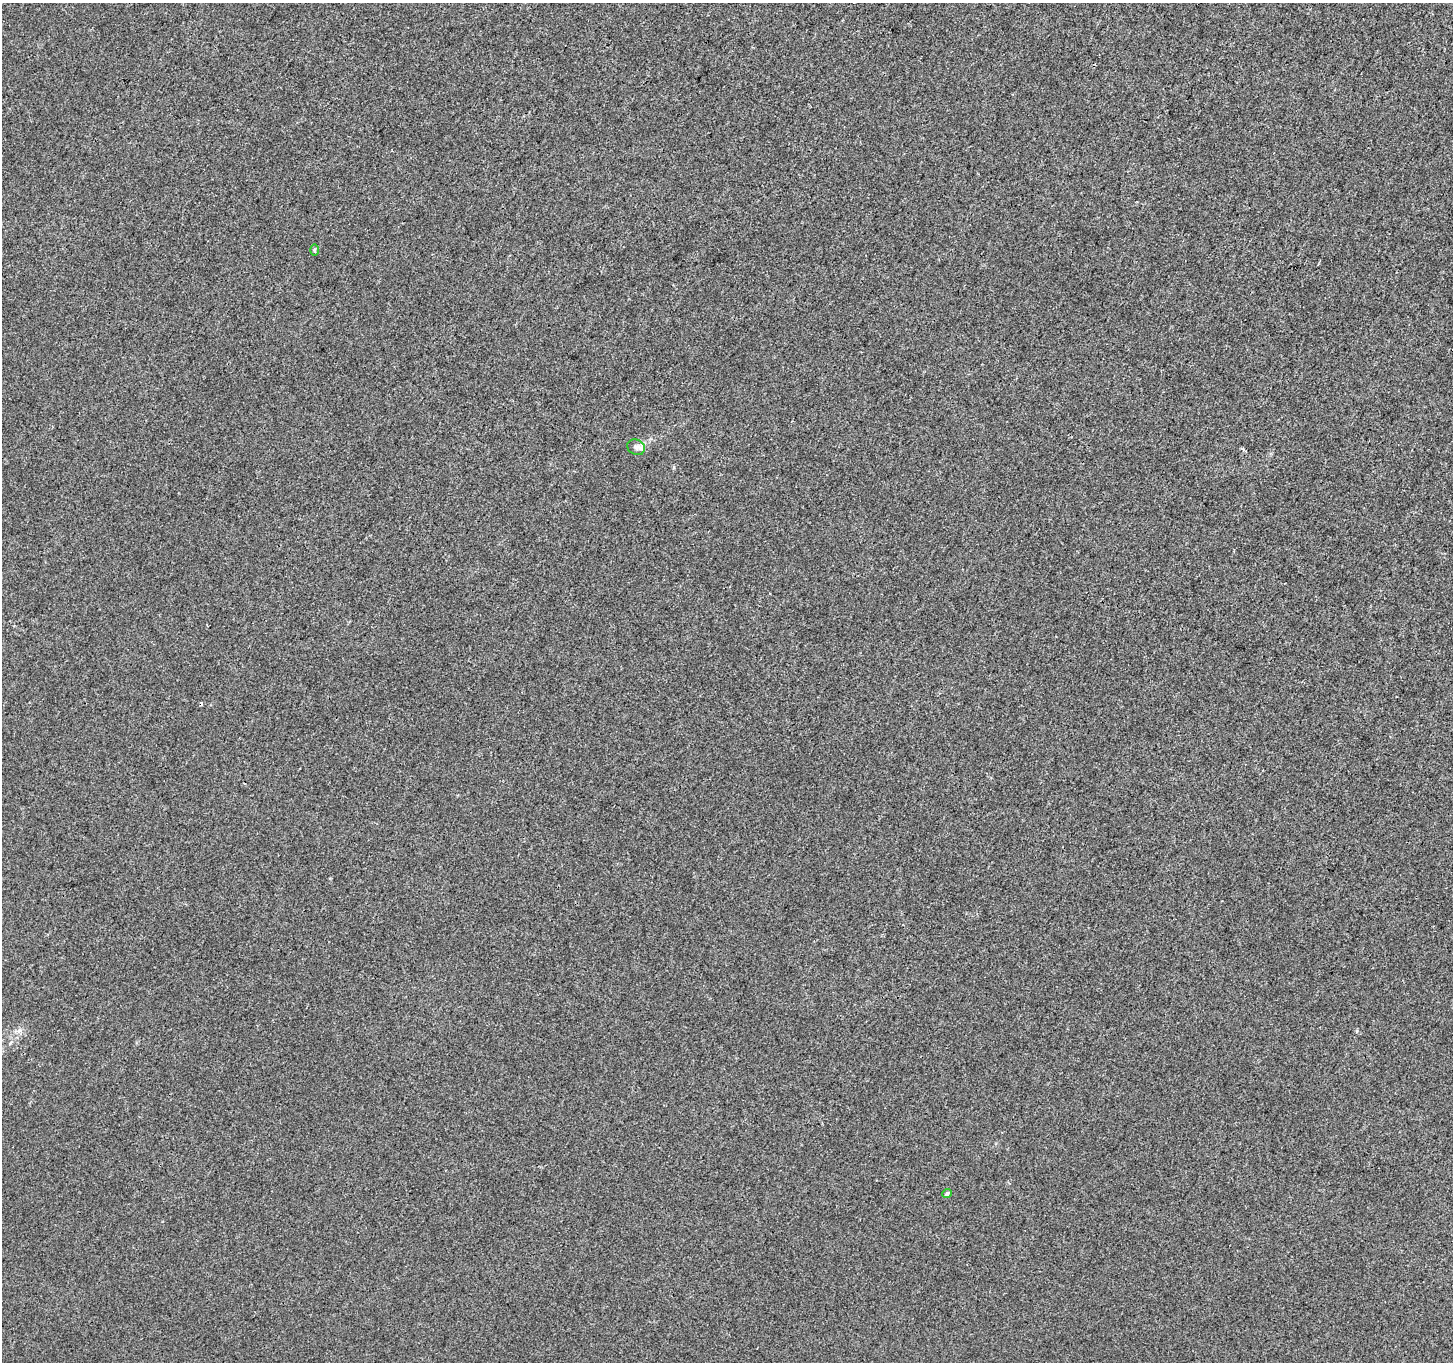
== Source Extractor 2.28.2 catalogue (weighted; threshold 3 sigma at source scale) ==
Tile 10 of 4 x 4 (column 2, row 3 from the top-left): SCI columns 1452-2902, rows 1557-2916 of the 5812 x 5898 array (HDU 1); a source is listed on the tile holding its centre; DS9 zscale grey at full resolution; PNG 1455 x 1364 px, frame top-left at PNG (2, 3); each listed source drawn as its Kron ellipse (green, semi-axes under 4 px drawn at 4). Shown black and unused: <1% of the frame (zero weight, under 3 of 4 exposures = <1% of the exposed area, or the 3 px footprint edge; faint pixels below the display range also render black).
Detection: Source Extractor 2.28.2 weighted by HDU 2 'WHT'; one run over the whole footprint, this tile lists its part. Background 9.15e-04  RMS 0.0028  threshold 0.0128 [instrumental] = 3 sigma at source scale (4.5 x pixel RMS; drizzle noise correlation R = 1.50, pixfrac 1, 0.0396/0.0396 arcsec/px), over >= 5 px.
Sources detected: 4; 1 cosmic-ray / hot-pixel residue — neither listed nor drawn; the other 3 listed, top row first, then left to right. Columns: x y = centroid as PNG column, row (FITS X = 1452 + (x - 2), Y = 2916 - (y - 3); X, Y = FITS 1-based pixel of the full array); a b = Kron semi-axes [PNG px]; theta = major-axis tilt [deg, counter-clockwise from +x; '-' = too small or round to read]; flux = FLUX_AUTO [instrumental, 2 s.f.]
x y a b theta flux
314 250 6 4 -90 0.34
636 447 9 7 -25 1.1
947 1194 5 4 - 0.65